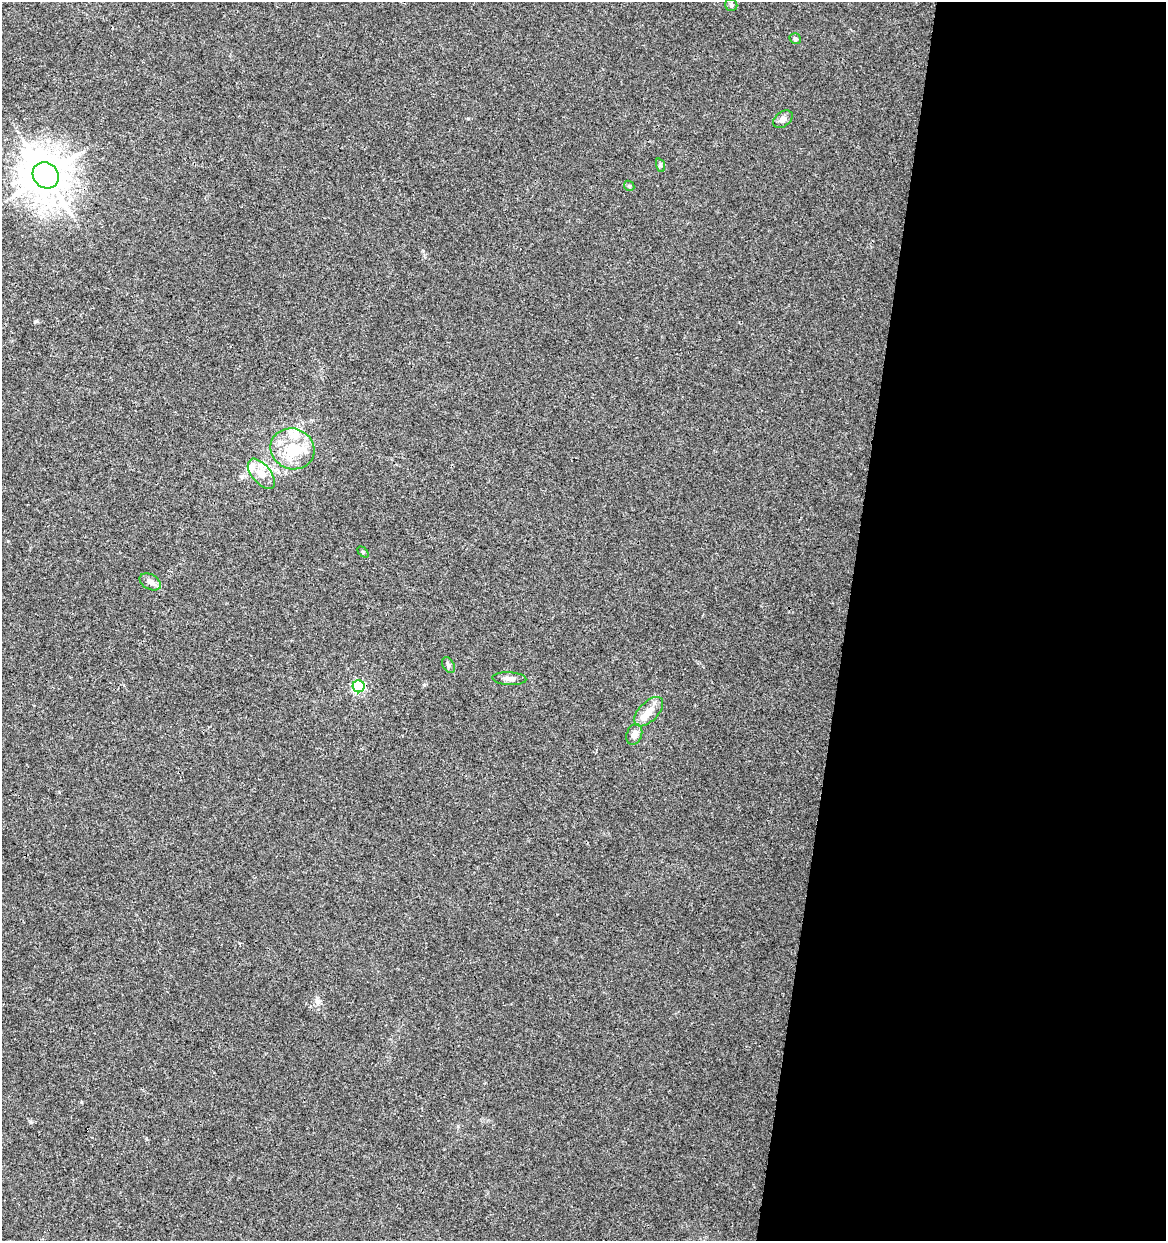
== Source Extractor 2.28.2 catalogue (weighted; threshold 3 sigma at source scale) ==
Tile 12 of 4 x 4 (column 4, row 3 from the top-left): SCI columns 3713-4876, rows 1245-2483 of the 5159 x 4962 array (HDU 1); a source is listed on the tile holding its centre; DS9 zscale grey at full resolution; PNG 1168 x 1243 px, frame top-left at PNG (2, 2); each listed source drawn as its Kron ellipse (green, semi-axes under 4 px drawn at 4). Shown black and unused: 27% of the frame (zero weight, under 3 of 4 exposures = <1% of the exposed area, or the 3 px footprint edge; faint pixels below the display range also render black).
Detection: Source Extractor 2.28.2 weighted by HDU 2 'WHT'; one run over the whole footprint, this tile lists its part. Background 0.00577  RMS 0.0027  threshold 0.0121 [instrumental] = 3 sigma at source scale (4.5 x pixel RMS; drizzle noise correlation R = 1.50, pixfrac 1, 0.0396/0.0396 arcsec/px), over >= 5 px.
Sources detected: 20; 5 inside a brighter listed object's ellipse — not listed separately; the other 15 listed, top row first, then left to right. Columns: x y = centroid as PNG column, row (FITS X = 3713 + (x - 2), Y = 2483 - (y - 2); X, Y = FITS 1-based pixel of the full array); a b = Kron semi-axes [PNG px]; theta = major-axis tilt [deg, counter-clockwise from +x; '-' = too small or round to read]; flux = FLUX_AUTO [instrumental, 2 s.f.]
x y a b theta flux
731 5 6 6 - 0.54
795 39 6 5 - 0.52
783 119 11 7 36 1.2
660 165 7 4 -72 0.43
46 175 14 12 -46 810
629 186 5 4 - 0.36
292 449 22 20 -21 10
261 474 18 9 -51 3
363 552 6 4 -46 0.32
150 582 11 7 -29 1.5
448 665 9 5 -61 0.59
509 679 17 6 -3 1.4
359 686 6 6 - 33
649 712 18 9 46 3
634 734 11 7 71 1.8
Unlisted compact peaks at least as high as the median listed source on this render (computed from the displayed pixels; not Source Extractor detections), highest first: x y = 36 321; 31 1122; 318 1002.